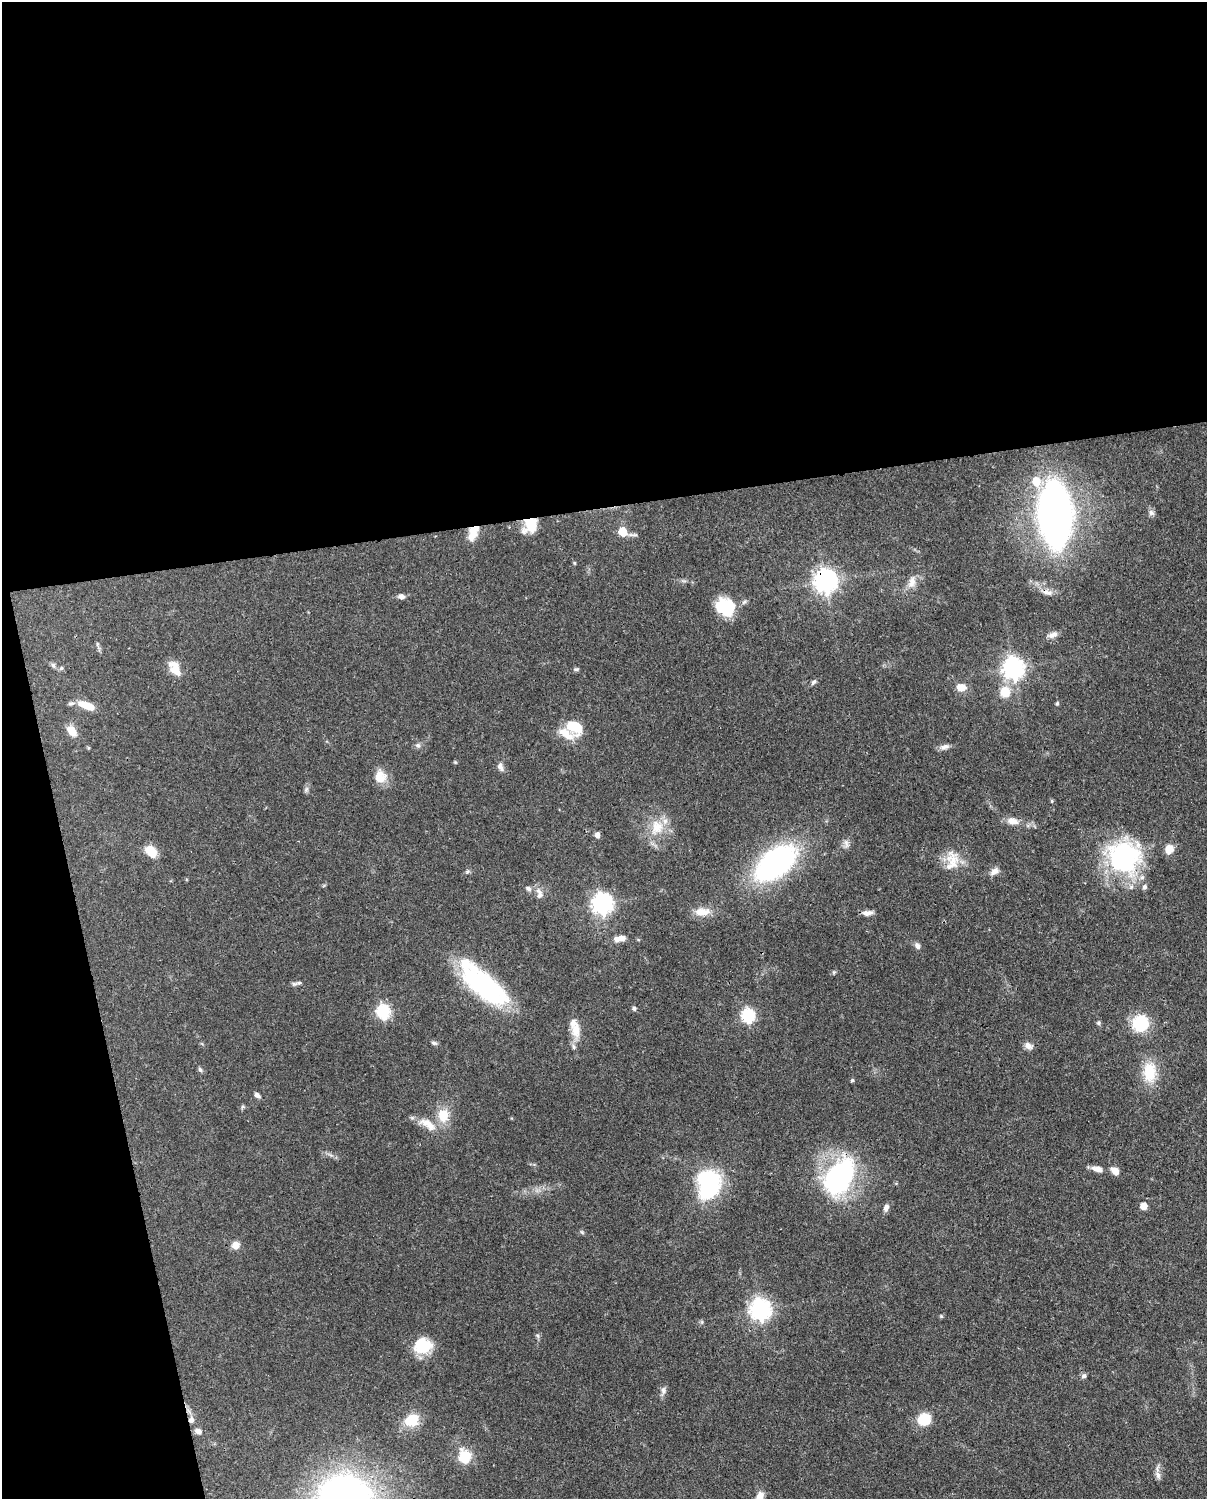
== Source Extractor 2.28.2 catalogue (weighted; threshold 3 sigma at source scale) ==
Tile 1 of 4 x 3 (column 1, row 1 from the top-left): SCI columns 90-1294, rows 3259-4755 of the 5002 x 4908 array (HDU 1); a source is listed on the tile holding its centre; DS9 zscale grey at full resolution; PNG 1209 x 1501 px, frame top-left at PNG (2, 2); no overlay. Shown black and unused: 39% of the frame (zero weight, under 3 of 4 exposures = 7% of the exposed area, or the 3 px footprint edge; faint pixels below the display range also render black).
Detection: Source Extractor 2.28.2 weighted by HDU 2 'WHT'; one run over the whole footprint, this tile lists its part. Background 0.101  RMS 0.004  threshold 0.0182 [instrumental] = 3 sigma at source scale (4.5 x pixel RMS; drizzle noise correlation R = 1.50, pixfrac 1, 0.05/0.05 arcsec/px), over >= 5 px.
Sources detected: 92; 1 inside a brighter object's white glare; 1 cosmic-ray / hot-pixel residue — not listed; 3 inside a brighter listed object's ellipse — not listed separately; the other 87 listed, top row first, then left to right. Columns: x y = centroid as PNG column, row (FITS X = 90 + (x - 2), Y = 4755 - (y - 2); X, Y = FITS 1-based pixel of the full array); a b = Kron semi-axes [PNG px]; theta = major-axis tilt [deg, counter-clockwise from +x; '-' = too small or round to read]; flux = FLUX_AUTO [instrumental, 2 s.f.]
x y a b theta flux
1036 481 8 7 - 10
1151 513 8 7 - 1.4
1055 514 35 16 -87 530
531 524 17 14 -86 8.2
623 531 6 5 - 13
473 533 19 10 67 6.4
574 563 5 3 - 0.4
826 581 8 7 - 340
912 582 16 9 74 3.6
1049 593 10 6 -3 1.9
401 597 9 6 -15 1.6
726 608 19 16 -51 20
1053 635 15 7 17 2.2
98 645 11 3 -75 0.92
53 665 8 6 -61 0.95
61 668 6 5 - 0.71
175 668 20 11 -60 6
1013 668 8 7 - 270
576 669 7 5 0 0.72
813 682 9 5 52 0.89
961 687 10 8 -7 4.5
1005 692 11 11 - 7.6
1057 704 5 4 - 0.64
86 706 23 8 -23 6.9
574 727 18 12 -31 12
72 731 9 6 -58 7.2
418 745 7 7 - 1.1
944 747 14 7 17 1.9
455 762 5 4 - 0.41
500 766 12 7 -70 1.8
380 777 16 15 - 6.2
306 789 8 6 69 0.99
1052 801 5 4 - 0.51
1013 821 14 9 -15 3.8
657 827 23 19 75 11
597 835 7 5 -83 1.7
846 843 13 6 -78 1.6
1169 849 10 10 - 4.1
151 851 12 8 -48 8.1
1124 857 39 36 -9 60
952 860 30 17 83 9.1
775 863 35 19 38 110
467 871 7 5 44 0.77
994 871 12 8 34 2.4
528 889 7 5 -32 1.3
539 893 16 9 -71 2.6
602 904 8 7 - 220
702 912 22 10 2 5.4
868 913 14 6 6 2.3
619 939 16 7 7 3.4
917 946 8 6 -54 1.5
294 984 10 5 16 1.1
483 984 60 22 -43 62
634 1009 5 5 - 1.1
383 1012 7 6 - 67
748 1016 7 6 - 66
1098 1023 6 5 - 0.76
1140 1023 14 14 - 21
576 1030 23 13 87 6.5
434 1043 8 5 -22 0.93
1028 1046 11 8 -24 2.2
200 1070 7 4 -62 0.79
1150 1072 29 18 -89 12
852 1080 5 4 - 0.6
257 1095 8 5 -39 1.5
242 1107 6 4 71 0.58
443 1115 17 13 -89 8.3
428 1124 28 11 -31 6.6
1097 1169 14 7 -11 2.8
1115 1171 11 7 -38 3.1
839 1176 30 18 57 89
708 1178 23 15 -6 31
1143 1206 5 5 - 5.7
886 1208 9 6 71 1.8
582 1232 7 4 -45 0.58
236 1245 9 8 - 3.1
760 1310 8 7 - 250
941 1316 5 4 - 0.47
537 1336 7 4 -45 0.71
422 1345 22 17 8 12
1084 1376 7 6 - 1.2
663 1390 12 6 90 1.6
924 1419 12 11 - 12
412 1420 17 13 27 11
198 1431 7 6 - 2
465 1457 7 6 - 31
1158 1475 10 7 -78 1.8
Overlapping masked pixels (flux is a lower limit): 4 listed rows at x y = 531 524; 473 533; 826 581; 483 984